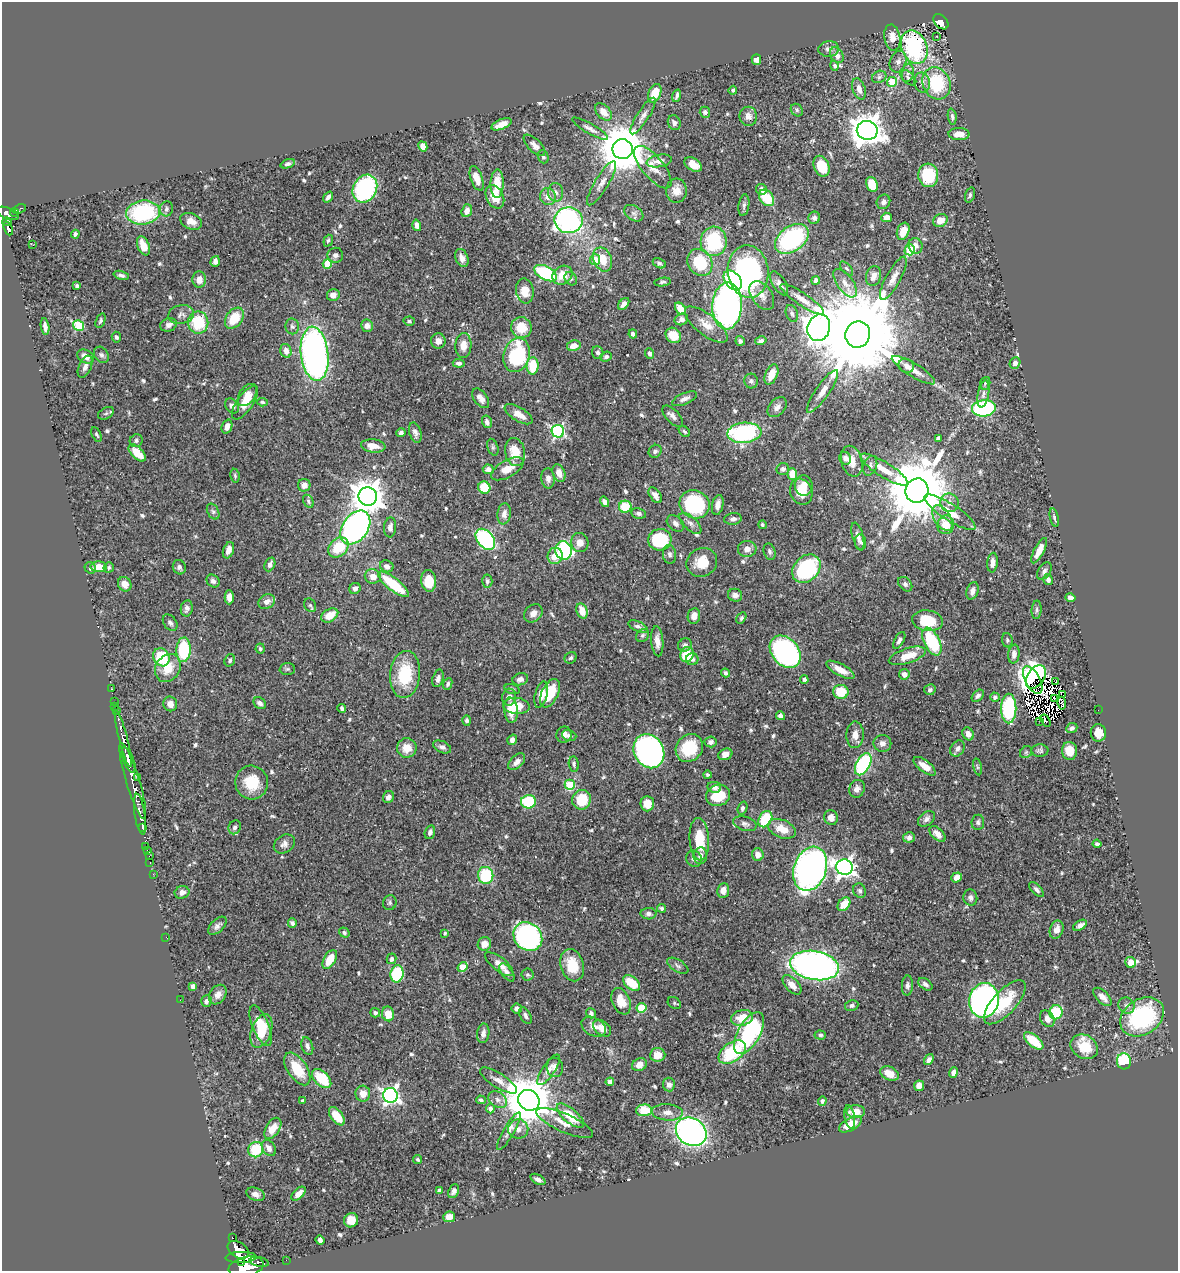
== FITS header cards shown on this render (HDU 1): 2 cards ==
NAXIS1  =                 1176
NAXIS2  =                 1269

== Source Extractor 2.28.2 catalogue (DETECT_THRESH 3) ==
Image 1176 x 1269 px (HDU 1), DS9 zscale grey, 1 PNG px = 1 image px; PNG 1180 x 1273 px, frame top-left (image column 1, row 1269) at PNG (2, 2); each listed source drawn as its Kron ellipse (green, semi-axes under 4 px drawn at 4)
Background 0.426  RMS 0.018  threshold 0.0539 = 3 sigma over >= 5 px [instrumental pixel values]
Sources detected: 641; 7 with non-positive FLUX_AUTO (blend fragments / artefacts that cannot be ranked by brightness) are neither listed nor drawn; of the other 634, the 500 brightest by FLUX_AUTO listed and drawn (134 fainter detections omitted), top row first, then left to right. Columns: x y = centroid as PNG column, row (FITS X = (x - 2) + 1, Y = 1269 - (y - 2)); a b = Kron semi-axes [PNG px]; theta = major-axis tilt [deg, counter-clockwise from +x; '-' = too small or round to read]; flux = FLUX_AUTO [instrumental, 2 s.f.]
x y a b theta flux
941 22 9 6 -46 170
892 37 13 8 -80 13
937 37 3 2 - 2.5
914 47 17 12 -67 170
829 49 10 8 6 5.4
837 55 8 6 -55 8.3
756 59 5 4 - 7.4
898 62 11 8 71 6
834 66 5 4 - 2.6
908 73 9 6 80 4.3
879 77 7 6 - 3
908 78 9 5 -42 2.6
892 82 5 5 - 42
922 83 10 8 -79 6.3
936 83 16 13 -65 74
859 89 11 6 -71 9
733 90 4 4 - 2.4
655 93 10 6 67 21
677 96 6 3 72 3.2
797 110 7 5 -49 2.7
603 112 10 6 -48 14
705 112 5 5 - 3
643 116 21 6 57 7.1
748 116 9 9 - 6.4
952 117 8 4 -83 2.9
674 123 7 6 - 4.3
502 124 10 5 22 11
590 129 20 5 -30 6.1
867 130 10 9 - 1800
959 134 10 6 -1 11
534 145 13 6 -44 5.8
423 146 5 4 - 9.1
623 149 10 10 - 6400
543 157 7 5 -71 2.9
659 161 13 6 10 7.5
288 164 7 4 19 3.2
693 164 9 6 -33 16
821 166 11 7 -69 29
653 167 26 11 -50 16
928 175 12 10 -85 65
477 178 13 6 -70 14
602 183 25 7 59 9.3
497 184 14 6 88 24
872 184 8 5 -70 28
365 189 14 11 61 150
761 189 6 5 - 6.4
676 191 12 10 -88 11
556 192 9 7 -87 5.9
970 195 8 4 73 2.5
328 197 6 3 54 4.1
495 197 12 8 -63 20
548 197 8 8 - 9.1
767 198 9 6 -51 37
883 202 7 6 - 4.5
744 205 11 5 82 3.4
19 209 7 4 19 45
166 209 7 6 - 3.5
467 211 6 5 - 7.8
7 213 12 5 -21 370
14 213 4 4 - 36
143 213 17 12 6 130
634 213 10 7 -33 4.9
887 217 5 4 - 8.1
814 218 6 6 - 4.4
569 220 14 13 - 260
940 220 7 6 - 14
191 221 11 8 -23 9.1
7 222 4 3 - 82
417 225 6 4 -73 8.6
8 228 7 4 -67 170
903 231 9 6 71 16
75 234 4 3 - 2.6
792 239 19 12 35 140
328 241 6 4 70 2.2
714 241 14 13 - 85
33 245 2 2 - 4.3
143 246 10 6 -68 16
915 246 8 7 - 6.7
910 250 5 5 - 64
335 255 8 7 - 4.8
462 258 9 6 -67 7.3
603 259 12 9 -67 20
595 260 5 5 - 27
215 261 5 4 - 6.9
700 262 14 11 -54 55
659 263 7 4 -26 2.5
327 264 4 4 - 31
847 268 8 4 -48 2.3
748 271 26 20 -84 250
546 273 12 6 -28 99
121 275 8 4 -15 3.3
562 275 11 8 36 19
873 276 10 7 73 8.9
893 278 24 7 61 12
199 279 8 7 - 8.8
571 279 7 5 -57 2.8
733 280 11 7 -49 94
816 280 4 4 - 4.5
663 282 8 4 9 2.4
779 283 13 6 -58 5.4
845 283 17 8 -53 9.8
77 286 4 3 - 2.3
525 291 12 9 -81 18
333 295 6 6 - 7.3
762 295 16 10 -55 9.3
802 299 25 6 -34 12
624 304 7 4 49 5.4
727 306 23 15 87 430
680 309 7 4 -52 19
792 313 9 6 -69 3
181 314 13 9 11 7
234 318 11 8 54 31
681 319 7 5 25 5.2
100 321 7 4 69 2.7
409 321 5 4 - 2.2
198 322 11 10 - 53
79 325 5 5 - 79
169 325 8 6 19 5.6
706 325 26 10 -38 18
45 326 8 4 -81 4.8
292 326 8 7 - 3.7
367 326 6 6 - 6.2
521 328 10 10 - 26
819 328 13 11 71 1800
633 334 4 4 - 3.9
673 335 8 7 - 19
858 335 13 12 - 32000
116 337 5 4 - 3.1
438 341 7 7 - 8.1
740 341 5 4 - 2.9
761 341 6 4 17 3.9
463 345 12 8 88 11
574 346 7 5 12 12
286 351 7 5 -74 8
598 352 6 5 - 3.8
315 354 27 13 -83 530
650 354 5 4 - 3.6
101 355 9 7 -54 3.8
516 355 17 13 73 110
86 356 9 6 -29 12
606 357 6 5 - 3
459 363 6 4 -4 3.7
1015 363 6 5 - 4.4
533 366 8 6 89 38
906 366 8 6 -30 5.3
85 367 12 6 65 6.5
913 370 25 6 -31 13
771 375 11 6 66 17
751 381 7 7 - 3.3
985 383 6 5 - 2.1
822 391 25 6 55 12
983 394 14 5 80 5.7
247 395 12 8 55 9.1
481 398 11 6 -52 7.2
684 399 13 5 23 6.2
262 402 5 4 - 2.3
245 403 19 8 55 19
232 406 8 6 -50 5.3
777 407 11 7 48 6.8
984 408 12 8 6 130
106 413 8 5 29 2.8
518 414 16 7 -31 15
673 416 13 6 -47 5.8
487 422 6 5 - 4.9
227 426 7 5 72 7.2
558 431 6 6 - 230
684 431 6 4 -44 2.4
401 433 4 4 - 3.5
415 433 10 6 -73 4.7
744 433 17 10 5 150
96 435 8 4 -63 2.4
938 438 4 3 - 3.2
136 441 7 6 - 3.2
373 446 12 6 -7 14
493 447 8 5 -70 2.6
655 451 7 6 - 3.3
515 452 14 10 -79 24
137 453 11 5 -45 23
845 458 6 5 - 5.5
852 461 16 10 -74 16
870 466 10 7 69 4.8
488 469 5 4 - 4.7
507 469 18 8 30 17
783 469 6 6 - 3.7
884 470 27 7 -32 21
559 473 9 6 -69 8.7
792 474 6 5 - 21
235 476 7 4 -80 2.1
548 478 10 7 -84 6
304 485 6 6 - 6.3
804 486 10 9 - 11
484 488 6 6 - 34
917 491 12 11 - 13000
801 492 13 11 -65 21
655 495 9 5 -55 6.3
368 496 9 9 - 2200
308 501 7 4 -63 2.5
605 502 5 4 - 6.2
950 503 9 9 - 8.6
694 504 15 14 - 120
718 505 10 5 79 8.1
625 507 6 6 - 36
213 512 8 5 -63 3.4
950 512 30 8 -33 23
639 513 7 5 -12 3.3
504 514 10 6 81 6.5
942 518 14 8 -56 11
1054 518 9 4 -78 3
733 519 9 5 7 4.6
675 523 10 7 -40 5.1
690 523 14 6 -43 5.6
762 525 4 4 - 2.5
946 525 9 8 - 18
355 527 19 12 54 440
390 527 10 6 86 6.2
858 536 14 5 -75 6.9
485 539 12 8 -51 180
660 540 12 10 14 81
861 542 7 5 -79 3.1
580 543 9 9 - 10
338 547 11 8 45 39
747 549 9 8 - 8.7
228 550 8 5 70 8.5
564 551 9 8 - 140
1039 551 14 5 63 12
770 552 8 5 -73 3.6
669 554 9 6 -82 4.4
555 556 8 7 - 17
702 562 16 14 30 26
993 563 10 5 84 7.7
270 564 7 5 65 5
387 566 7 5 -23 6.8
99 567 8 5 -3 18
109 567 5 5 - 2.6
179 567 7 6 - 3.8
90 568 6 5 - 3.1
806 569 16 12 45 140
1044 571 9 6 56 4
373 576 8 7 - 10
1048 580 5 4 - 4.7
213 581 7 6 - 4.2
429 581 11 7 -83 27
487 581 6 5 - 3
125 584 7 6 - 9
394 584 19 6 -38 59
905 584 8 6 -46 3.4
355 588 6 5 - 4.7
973 591 9 6 72 6.3
735 595 7 6 - 5.2
229 597 7 4 90 6.9
1070 598 5 4 - 5.1
267 602 9 7 31 7.4
310 605 7 5 -61 2.6
187 608 8 6 79 4.8
1037 610 9 5 86 2.8
582 611 8 5 -70 16
533 613 10 8 45 8.3
330 615 9 6 30 21
694 616 8 6 80 9.5
741 618 6 4 61 2.2
927 621 15 10 -8 41
170 623 9 6 -55 4.4
638 626 10 5 -24 4.1
642 635 7 5 44 3
899 640 9 4 60 4.8
1007 640 7 5 -83 2.3
657 641 15 6 -85 9.3
932 641 15 7 -63 67
685 645 7 6 - 3.8
260 649 5 4 - 2.5
183 650 12 7 87 75
785 652 18 13 -49 330
687 654 8 6 69 33
1014 654 9 5 82 6
907 656 19 7 18 21
161 657 9 7 -61 57
571 658 6 5 - 2.9
692 659 6 6 - 3.9
230 660 6 5 - 2.7
168 668 15 12 57 24
287 669 8 6 1 2.9
840 670 15 6 -28 13
726 673 4 3 - 3.1
405 674 23 15 84 60
904 674 5 5 - 6.2
1036 677 13 8 55 61
438 678 9 5 74 5.5
520 679 8 6 19 5.5
804 679 4 4 - 2.9
1033 680 15 7 -61 55
1056 681 3 2 - 4.6
448 684 6 4 66 2.9
111 689 3 2 - 11
512 689 8 4 -15 2.2
930 690 6 5 - 2.8
841 692 7 7 - 31
550 693 15 8 63 35
541 695 13 6 75 10
1063 695 3 3 - 530
978 696 7 5 45 3.8
509 697 8 7 - 6.2
995 697 5 4 - 3.5
1054 698 4 2 - 2.2
114 701 2 2 - 6.6
260 703 7 5 -38 5.3
1062 703 6 2 -83 4.4
170 704 7 7 - 8.1
516 706 13 8 -5 26
115 707 3 2 - 13
342 708 4 3 - 2.7
1009 708 15 7 90 110
116 710 3 3 - 32
511 710 13 7 -85 20
1098 710 2 2 - 14
780 716 4 4 - 6.3
467 720 5 4 - 2.7
1040 721 2 2 - 2.5
1045 721 7 3 -57 6.9
1072 728 6 4 23 4
1098 733 9 7 -84 12
968 734 7 5 -61 6.4
564 735 8 7 - 7.9
855 735 13 8 89 9.9
569 736 7 5 -18 3.7
123 739 29 4 -76 1200
512 740 5 4 - 5.3
711 742 6 5 - 4.3
882 743 9 8 - 6.6
442 747 9 5 -23 4.2
407 748 10 10 - 18
689 748 15 13 50 47
957 749 9 6 54 5.3
1040 750 8 6 -2 3.3
649 751 17 14 -61 300
1070 751 9 7 -88 18
1026 752 7 5 45 2.1
725 754 7 5 23 8.8
129 760 13 5 -69 1400
517 762 10 6 44 6.9
574 764 8 5 -83 2.7
863 764 12 6 61 130
925 766 13 5 -38 11
977 767 8 3 -77 2.1
707 775 4 3 - 2.2
138 777 2 2 - 6.2
133 781 39 6 -73 1300
252 783 17 16 - 35
570 785 5 5 - 64
714 787 7 5 -11 5.8
857 789 9 7 67 6.2
718 795 12 10 21 37
388 797 6 5 - 4.7
581 800 10 9 - 41
528 802 7 6 - 66
647 804 7 7 - 16
742 808 6 4 72 3.5
140 814 20 5 -81 860
831 818 7 7 - 7.7
765 819 9 6 58 58
926 819 9 6 41 4.6
978 822 7 6 - 3.5
745 824 12 7 -16 4.6
235 827 7 6 - 4.2
143 828 3 3 - 76000
782 829 15 9 -23 18
430 832 7 5 72 4.7
937 834 10 5 -44 7.9
909 837 6 5 - 4.5
699 839 21 10 -86 38
284 844 11 8 35 6.5
1097 844 4 3 - 2.8
146 846 2 2 - 8.1
147 850 3 3 - 18
758 855 6 6 - 11
149 856 2 2 - 7.3
700 856 8 7 - 6.5
694 859 8 7 - 4.8
150 863 3 2 - 14
844 867 8 8 - 570
810 869 23 16 70 550
153 874 2 2 - 8.2
486 875 8 7 - 60
957 877 6 4 37 9.7
723 890 7 6 - 9.5
1037 890 9 4 -46 3.5
860 891 7 6 - 3
182 892 7 6 - 5.5
970 898 8 7 - 4.4
390 903 7 7 - 2.8
844 904 8 5 52 18
662 908 5 4 - 2.6
648 914 8 5 -1 3.8
292 923 5 3 - 2.6
1080 925 7 4 33 5.5
217 926 11 6 45 5.1
1057 930 9 6 68 9.8
344 933 5 4 - 2.8
445 933 3 3 - 2.4
166 937 2 2 - 79
528 937 15 13 -43 270
484 944 7 6 - 11
330 959 10 5 59 25
392 959 5 5 - 4.3
1131 962 6 5 - 11
499 964 17 7 -38 9.5
572 965 16 11 -74 30
814 965 24 14 -10 580
678 966 12 6 -31 4
462 967 5 4 - 32
507 972 10 5 -53 4.7
397 974 8 6 78 92
527 975 6 6 - 2.2
632 983 10 6 -39 35
925 984 8 5 -37 3.8
792 985 12 6 -46 11
193 986 4 4 - 7.6
907 986 10 5 88 3.9
218 995 10 8 56 7.9
1102 997 11 6 -45 8
180 1000 2 2 - 4
984 1000 17 15 79 620
206 1001 6 5 - 3.9
621 1001 14 8 -67 19
1005 1002 28 11 47 45
674 1003 7 5 -37 2.1
852 1006 7 5 9 2.9
1126 1006 8 7 - 4.6
517 1008 5 5 - 5.2
642 1008 5 5 - 62
1056 1012 7 6 - 50
375 1013 5 4 - 2.9
591 1013 5 4 - 3.7
388 1014 7 6 - 20
525 1016 9 5 -63 3.6
1142 1017 23 17 34 140
742 1018 11 7 14 22
1047 1019 9 7 -59 7.2
261 1026 22 8 -67 27
594 1027 13 9 -28 9.6
602 1028 10 7 -40 12
261 1031 17 10 70 33
483 1033 10 6 82 5.7
749 1033 23 11 60 150
820 1035 6 4 -4 2.4
1034 1041 11 5 -40 29
307 1046 9 5 -72 4.3
1084 1047 14 11 -31 31
732 1052 15 9 36 77
658 1055 7 7 - 15
929 1060 6 4 56 5
1124 1061 8 7 - 52
639 1065 7 6 - 9
555 1067 9 8 - 8.2
297 1069 18 9 -56 36
549 1070 18 6 56 7.2
953 1073 5 4 - 5.4
889 1074 10 6 -26 14
322 1079 12 7 -44 45
498 1080 21 7 -32 9.6
610 1082 4 4 - 6.3
669 1085 7 6 - 5.4
919 1086 5 5 - 9.8
363 1094 8 7 - 12
390 1095 7 7 - 450
302 1100 3 3 - 2.2
481 1100 4 3 - 2.3
498 1100 10 7 -34 5.9
529 1100 11 10 - 6100
822 1101 5 4 - 2.8
490 1109 4 4 - 5.3
644 1110 8 6 3 35
667 1112 15 8 -4 9.1
856 1112 9 6 0 14
337 1116 10 5 -53 26
570 1116 17 7 -41 32
850 1117 12 5 -80 4.9
565 1123 31 9 -24 17
850 1124 12 6 29 18
273 1128 12 7 58 15
518 1129 10 9 - 9.6
509 1131 21 5 60 8.5
691 1132 16 13 -33 430
269 1148 8 6 -57 7.7
256 1150 8 7 - 45
418 1160 5 4 - 2.2
538 1179 8 4 -30 4.5
440 1190 4 3 - 2.4
454 1191 7 5 64 4.5
256 1194 9 6 -22 5.9
299 1194 9 5 42 11
449 1217 6 5 - 11
351 1220 7 7 - 15
232 1238 3 3 - 48
320 1240 5 4 - 3.1
238 1250 11 7 -34 1600
241 1257 15 5 2 1400
286 1260 2 2 - 4.8
242 1262 3 2 - 200
259 1262 10 4 -11 160
246 1267 18 10 13 2600
At the frame edge (FLAGS 8, measured only in part): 1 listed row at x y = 246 1267
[134 fainter detections neither listed nor drawn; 7 non-positive-flux detections neither listed nor drawn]